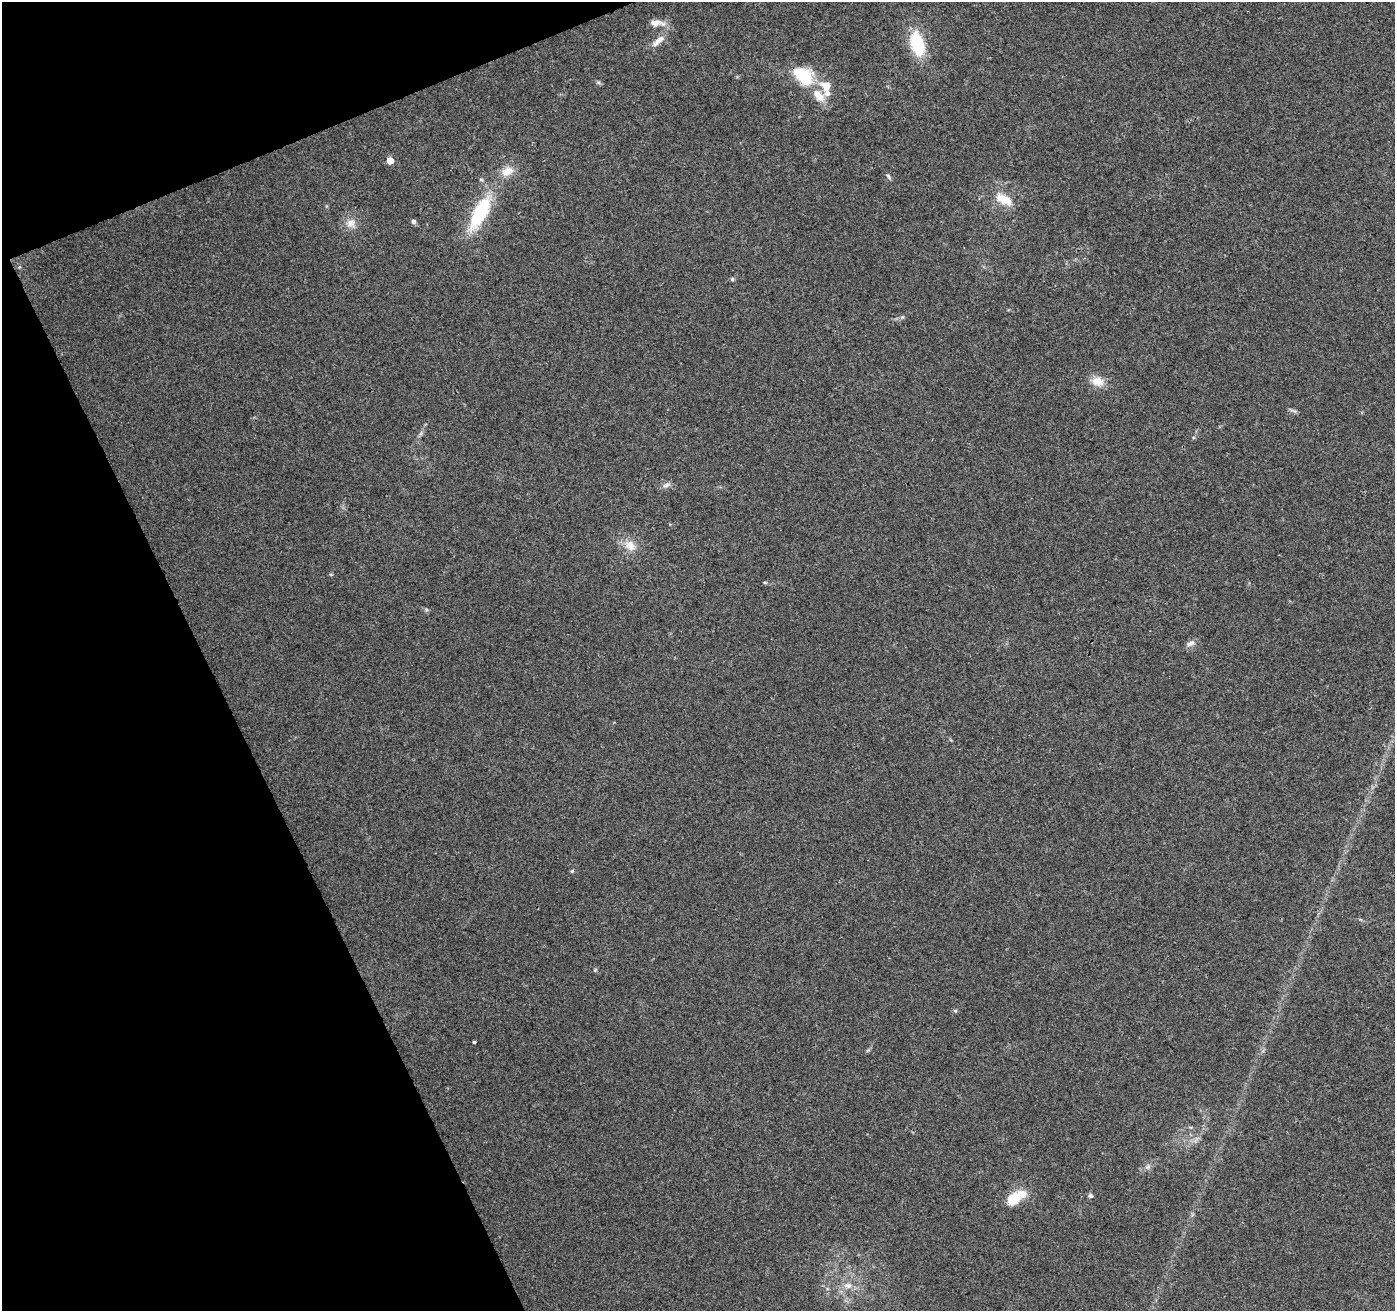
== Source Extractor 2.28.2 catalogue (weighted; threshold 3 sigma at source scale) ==
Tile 5 of 4 x 4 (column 1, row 2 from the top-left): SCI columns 57-1449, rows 2784-4092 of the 5683 x 5510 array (HDU 1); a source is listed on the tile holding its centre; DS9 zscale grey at full resolution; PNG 1397 x 1313 px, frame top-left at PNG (2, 2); no overlay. Shown black and unused: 20% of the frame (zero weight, under 3 of 4 exposures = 5% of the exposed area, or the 3 px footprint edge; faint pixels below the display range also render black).
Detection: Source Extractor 2.28.2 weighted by HDU 2 'WHT'; one run over the whole footprint, this tile lists its part. Background 0.0469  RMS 0.0053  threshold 0.0238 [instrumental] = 3 sigma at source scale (4.5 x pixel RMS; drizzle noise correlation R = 1.50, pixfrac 1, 0.0396/0.0396 arcsec/px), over >= 5 px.
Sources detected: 29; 2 inside a brighter listed object's ellipse — not listed separately; the other 27 listed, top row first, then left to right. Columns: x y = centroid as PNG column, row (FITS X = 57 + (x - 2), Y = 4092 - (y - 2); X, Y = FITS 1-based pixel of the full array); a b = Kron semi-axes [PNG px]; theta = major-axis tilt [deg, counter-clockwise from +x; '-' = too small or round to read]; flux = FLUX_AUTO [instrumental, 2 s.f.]
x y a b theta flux
657 23 21 9 -3 4.8
658 41 22 7 41 4.9
917 44 28 14 -75 26
803 76 27 18 -35 21
598 82 6 4 -18 0.88
827 93 10 9 - 2.9
390 161 5 5 - 7.1
507 171 18 12 30 6.5
888 176 8 4 -50 1
1004 200 21 13 -33 9.3
480 213 39 15 62 35
414 221 6 5 - 1.4
351 223 13 12 - 4.8
732 279 6 5 - 0.79
1097 381 18 12 -12 6.4
666 485 11 6 23 2
630 546 17 13 -38 6.7
765 582 5 3 - 0.54
426 609 6 5 - 0.83
1191 643 12 6 30 2.4
572 871 4 4 - 0.63
474 1042 3 3 - 2.4
1147 1167 7 6 - 1.4
1022 1194 14 12 -24 5.7
1090 1196 7 6 - 1.1
1013 1199 11 9 35 17
848 1285 12 8 0 4